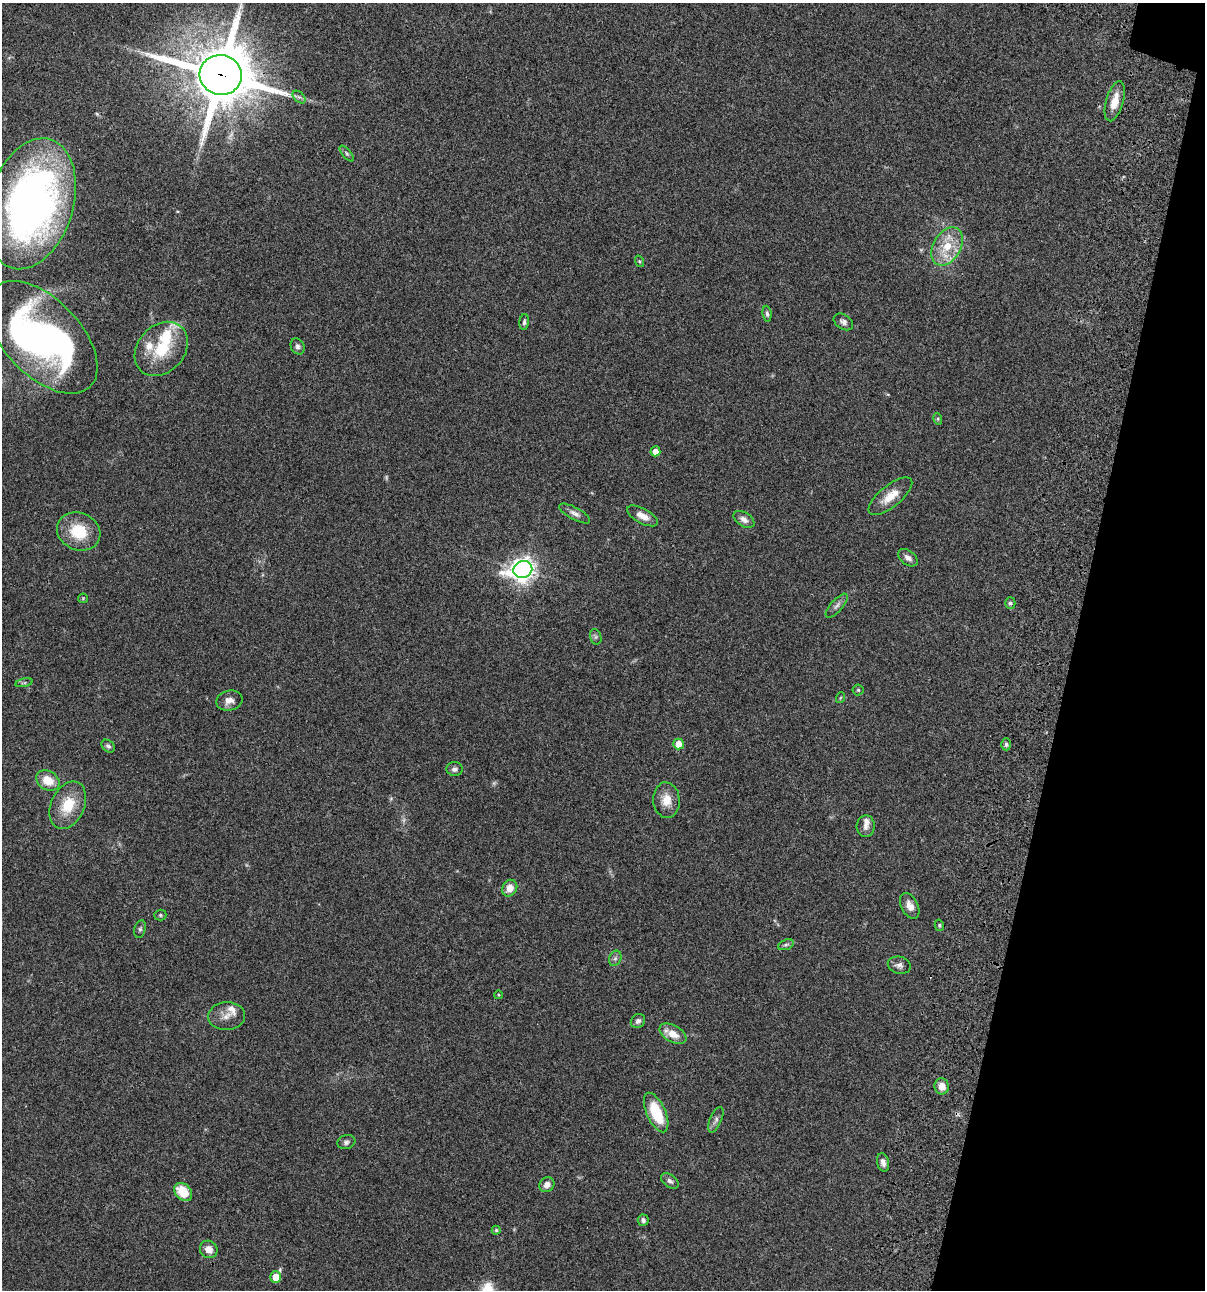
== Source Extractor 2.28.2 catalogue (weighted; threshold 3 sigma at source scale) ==
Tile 8 of 4 x 4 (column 4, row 2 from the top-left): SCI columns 3845-5047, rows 2698-3985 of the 5406 x 5391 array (HDU 1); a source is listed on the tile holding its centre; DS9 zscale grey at full resolution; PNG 1207 x 1292 px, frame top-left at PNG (2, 3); each listed source drawn as its Kron ellipse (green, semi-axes under 4 px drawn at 4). Shown black and unused: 11% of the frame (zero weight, under 3 of 4 exposures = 9% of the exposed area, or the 3 px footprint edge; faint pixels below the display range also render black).
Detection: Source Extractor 2.28.2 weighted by HDU 2 'WHT'; one run over the whole footprint, this tile lists its part. Background 0.0472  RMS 0.0053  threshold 0.0239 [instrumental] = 3 sigma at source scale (4.5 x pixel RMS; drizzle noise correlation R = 1.50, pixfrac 1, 0.05/0.05 arcsec/px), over >= 5 px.
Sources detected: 73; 3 too faint to see at this stretch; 2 inside a brighter object's white glare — neither listed nor drawn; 6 inside a brighter listed object's ellipse — not listed separately; the other 62 listed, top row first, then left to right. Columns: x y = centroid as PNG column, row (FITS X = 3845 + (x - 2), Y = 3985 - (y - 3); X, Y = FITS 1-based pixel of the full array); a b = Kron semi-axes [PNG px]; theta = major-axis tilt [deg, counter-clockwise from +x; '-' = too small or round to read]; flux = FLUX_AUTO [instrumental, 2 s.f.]
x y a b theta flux
221 75 21 20 - 3700
299 97 8 4 -43 1.2
1115 101 21 8 74 6.6
347 154 9 4 -50 0.94
31 204 67 42 73 260
947 246 20 13 60 13
639 261 6 4 -70 0.64
767 314 8 4 -83 1.1
524 322 8 4 84 1.2
843 322 11 7 -33 2
42 337 69 38 -46 170
298 346 8 6 -63 1.5
161 349 30 23 47 21
938 419 6 3 -73 0.58
655 451 5 5 - 3.6
890 496 27 10 39 8.4
575 513 17 6 -29 2.5
642 516 17 7 -28 4.5
744 519 12 7 -32 2.8
79 531 22 18 -23 18
908 558 11 7 -37 2.4
523 570 9 8 - 410
83 598 5 4 - 0.54
1010 603 6 5 - 0.99
837 606 15 6 48 2.2
596 637 8 5 -74 1.1
24 683 9 3 12 0.9
858 690 5 5 - 0.73
840 698 5 3 - 0.49
229 700 13 10 13 3.7
679 744 5 5 - 5.8
1006 744 6 4 -89 1.1
108 746 7 5 -42 1.2
455 769 8 7 - 1.8
48 780 12 9 -32 8.7
666 800 18 13 -85 6.9
68 805 25 16 65 15
866 826 11 9 87 2.8
510 888 9 7 59 5.1
910 906 14 8 -64 4.1
160 915 6 5 - 0.82
939 925 6 4 -78 0.72
140 929 9 5 75 1.1
786 945 8 5 20 1.1
615 958 8 6 69 1.4
899 965 11 8 -15 2.2
498 995 4 3 - 0.42
226 1016 18 14 4 5
638 1021 8 6 43 1.6
673 1034 15 8 -29 6.2
942 1086 8 7 - 4.3
656 1112 21 9 -66 20
716 1120 14 6 67 2
346 1142 9 7 16 1.4
883 1162 9 6 -79 2.3
670 1181 10 6 -36 1.7
547 1185 8 7 - 3
183 1192 10 7 -47 13
643 1220 5 5 - 1.6
496 1230 4 4 - 0.73
209 1249 9 8 - 4.3
276 1277 6 5 - 7.4
Overlapping masked pixels (flux is a lower limit): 1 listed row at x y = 221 75
Isophote crosses this tile's border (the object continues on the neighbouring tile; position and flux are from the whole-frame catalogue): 1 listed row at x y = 221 75